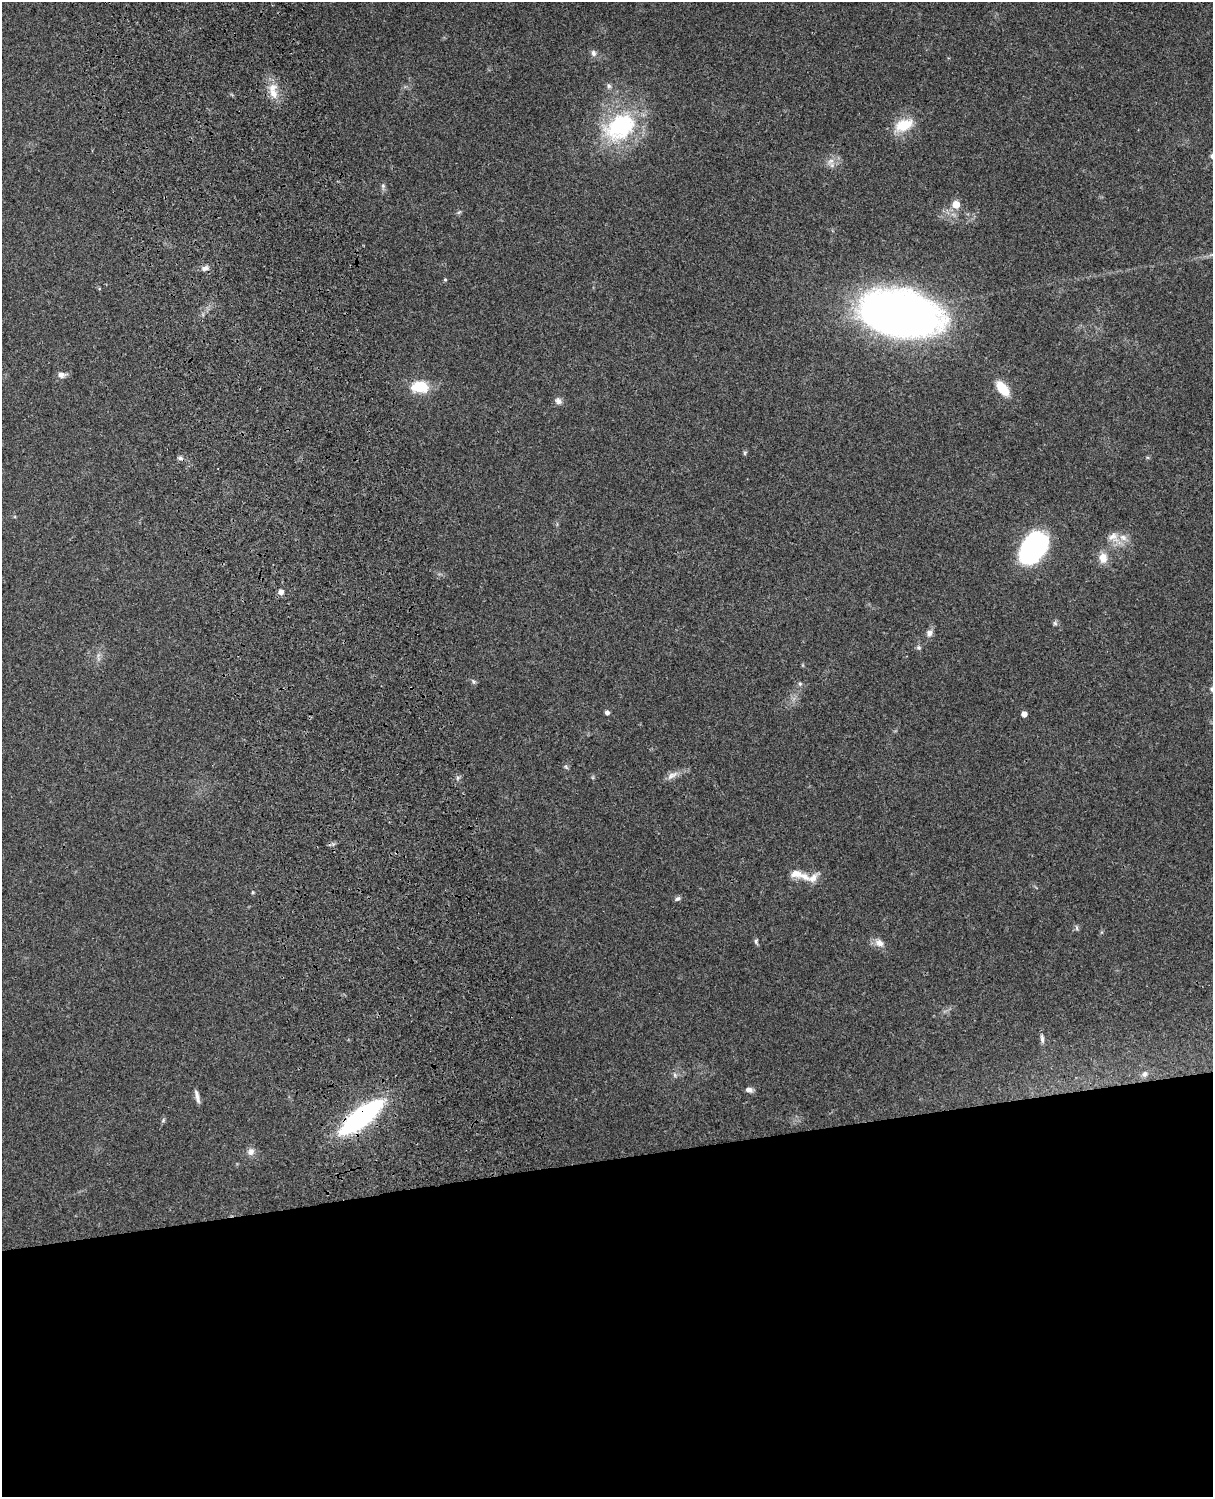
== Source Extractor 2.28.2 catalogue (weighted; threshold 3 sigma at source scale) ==
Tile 11 of 4 x 3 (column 3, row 3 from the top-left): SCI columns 2543-3753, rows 164-1658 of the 5085 x 4925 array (HDU 1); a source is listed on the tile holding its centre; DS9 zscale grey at full resolution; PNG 1215 x 1499 px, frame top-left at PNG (2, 2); no overlay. Shown black and unused: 23% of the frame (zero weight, under 3 of 4 exposures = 6% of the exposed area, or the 3 px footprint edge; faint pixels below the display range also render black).
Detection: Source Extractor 2.28.2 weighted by HDU 2 'WHT'; one run over the whole footprint, this tile lists its part. Background 0.219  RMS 0.0084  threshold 0.0378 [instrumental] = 3 sigma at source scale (4.5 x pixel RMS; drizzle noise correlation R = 1.50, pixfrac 1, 0.05/0.05 arcsec/px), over >= 5 px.
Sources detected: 50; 4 inside a brighter listed object's ellipse — not listed separately; the other 46 listed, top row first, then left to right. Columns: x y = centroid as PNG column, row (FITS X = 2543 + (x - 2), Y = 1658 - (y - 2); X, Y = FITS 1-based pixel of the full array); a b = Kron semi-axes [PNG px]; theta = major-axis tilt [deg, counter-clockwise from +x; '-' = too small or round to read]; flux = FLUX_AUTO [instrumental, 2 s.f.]
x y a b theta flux
593 53 9 7 -68 3.2
609 86 7 5 -46 1.9
274 94 15 10 -61 9.7
904 125 15 9 23 27
620 127 43 29 30 86
830 161 11 6 37 4.5
383 186 7 5 70 1.8
956 204 6 6 - 13
459 212 7 4 36 1.2
205 268 8 6 30 3.2
445 279 4 4 - 1
900 314 71 38 -11 550
61 375 11 7 5 3.9
420 387 19 13 -1 23
1002 388 15 8 -51 22
558 401 10 8 -47 3.3
745 453 6 4 62 1.2
180 458 7 5 -18 2.1
1113 537 16 12 -14 9.2
1033 548 32 21 55 130
1103 558 13 10 -87 9
281 592 6 5 - 3.9
1055 623 7 5 -46 1.6
929 633 8 7 - 4.3
919 647 7 6 - 1.7
473 681 6 4 -46 1.4
800 684 6 5 - 1.4
607 713 4 4 - 3.1
1024 714 4 4 - 6.2
566 767 7 4 -46 1.3
672 775 19 7 29 5.8
457 778 6 4 71 1.5
805 876 18 9 -27 8.7
253 892 5 3 - 0.95
678 899 7 5 40 2
1076 928 8 4 -81 1.4
756 942 9 4 -65 1.7
879 943 13 9 -27 6.1
1042 1039 14 5 -81 3.1
1145 1074 8 7 - 2.6
675 1075 7 4 -89 1.6
749 1090 9 6 -11 3.6
197 1096 18 4 -77 3.7
361 1117 45 14 39 160
163 1120 7 5 62 1.3
251 1152 10 9 - 4.5
Overlapping masked pixels (flux is a lower limit): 1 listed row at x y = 361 1117